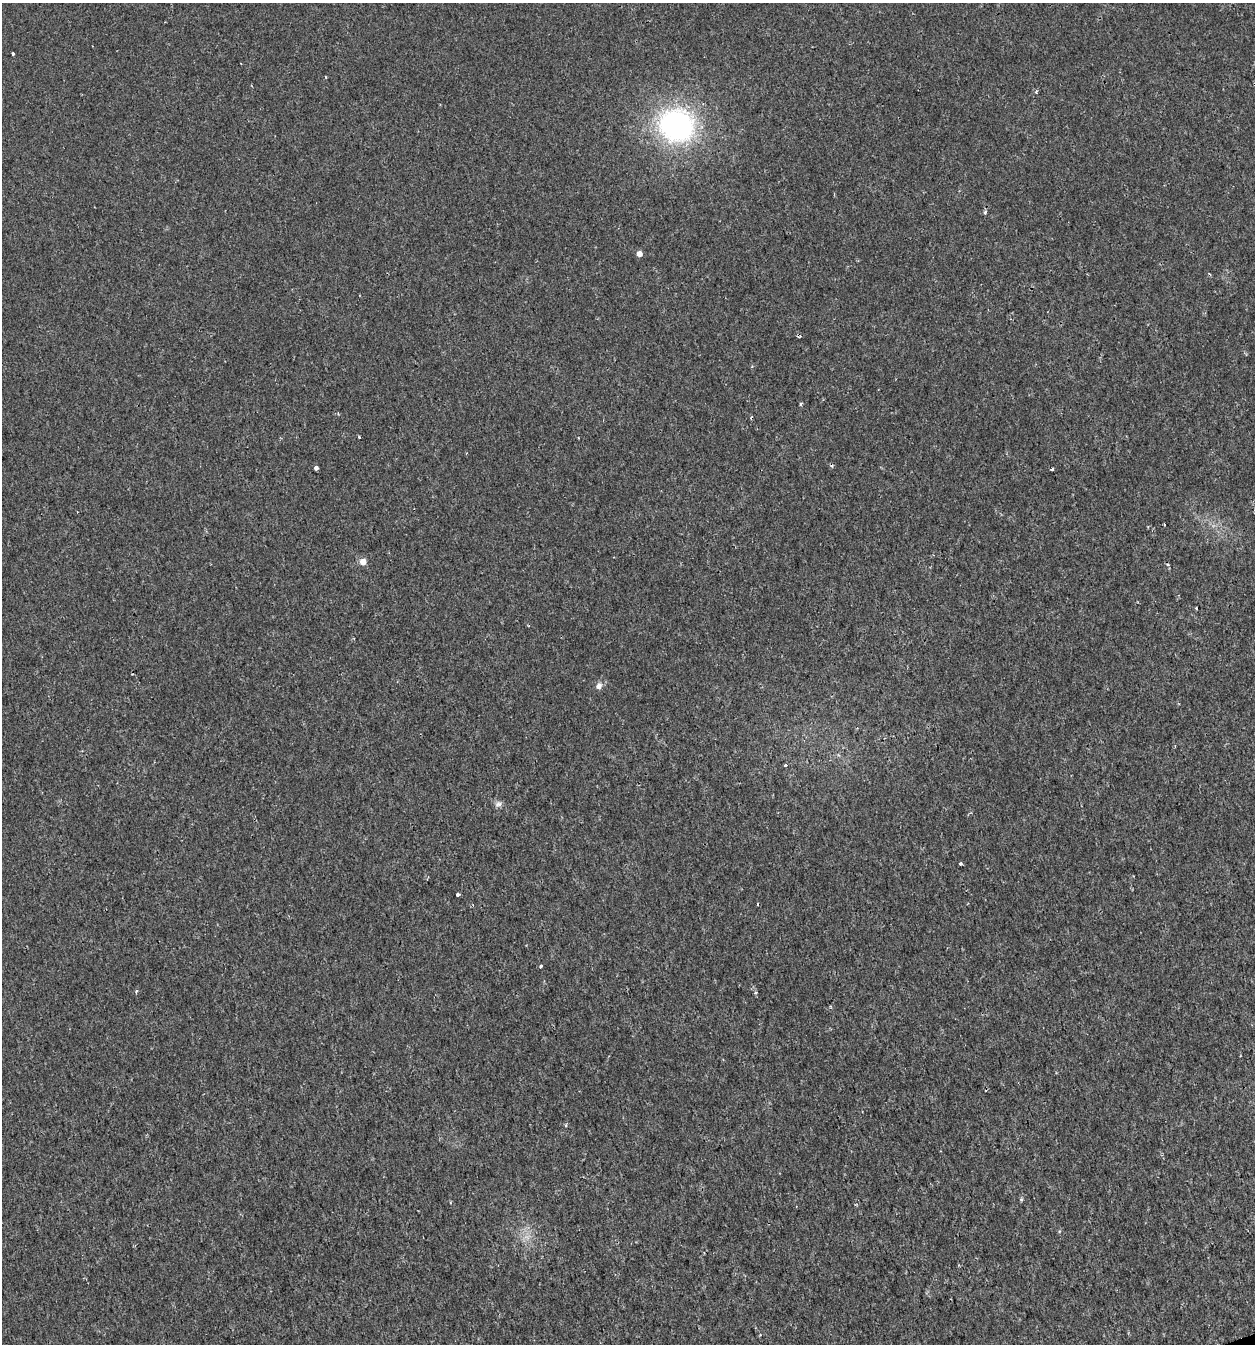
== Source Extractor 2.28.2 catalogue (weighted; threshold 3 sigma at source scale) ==
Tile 6 of 4 x 4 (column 2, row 2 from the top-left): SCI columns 1316-2568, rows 2686-4027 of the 5191 x 5369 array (HDU 1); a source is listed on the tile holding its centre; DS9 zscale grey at full resolution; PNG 1257 x 1346 px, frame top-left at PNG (2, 3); no overlay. Shown black and unused: <1% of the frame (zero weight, under 2 of 3 exposures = <1% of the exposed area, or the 3 px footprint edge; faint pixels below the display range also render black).
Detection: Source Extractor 2.28.2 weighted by HDU 2 'WHT'; one run over the whole footprint, this tile lists its part. Background 0.00191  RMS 0.0017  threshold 0.00744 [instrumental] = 3 sigma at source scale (4.5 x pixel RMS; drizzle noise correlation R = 1.50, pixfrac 1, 0.0396/0.0396 arcsec/px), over >= 5 px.
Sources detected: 25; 3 cosmic-ray / hot-pixel residue — not listed; the other 22 listed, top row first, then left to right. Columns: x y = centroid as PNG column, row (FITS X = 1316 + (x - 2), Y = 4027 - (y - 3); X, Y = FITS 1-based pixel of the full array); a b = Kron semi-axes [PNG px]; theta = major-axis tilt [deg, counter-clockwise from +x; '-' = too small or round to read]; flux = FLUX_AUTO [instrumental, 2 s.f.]
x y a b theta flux
13 54 3 3 - 0.36
326 77 3 2 - 0.18
1036 92 5 4 - 0.23
676 125 43 39 -18 32
985 212 5 3 - 0.41
639 254 5 5 - 1.1
1209 274 4 3 - 0.17
801 404 3 3 - 0.36
359 437 3 2 - 0.26
316 468 4 3 - 1.6
1052 469 3 3 - 1.1
1164 525 3 2 - 0.15
363 562 5 5 - 1.5
599 686 10 8 54 0.8
786 765 3 3 - 0.51
498 804 10 6 10 0.6
961 863 3 3 - 0.6
458 894 3 3 - 0.99
541 967 4 3 - 0.48
136 991 5 4 - 0.25
756 992 5 4 - 0.3
1021 1199 6 4 0 0.21